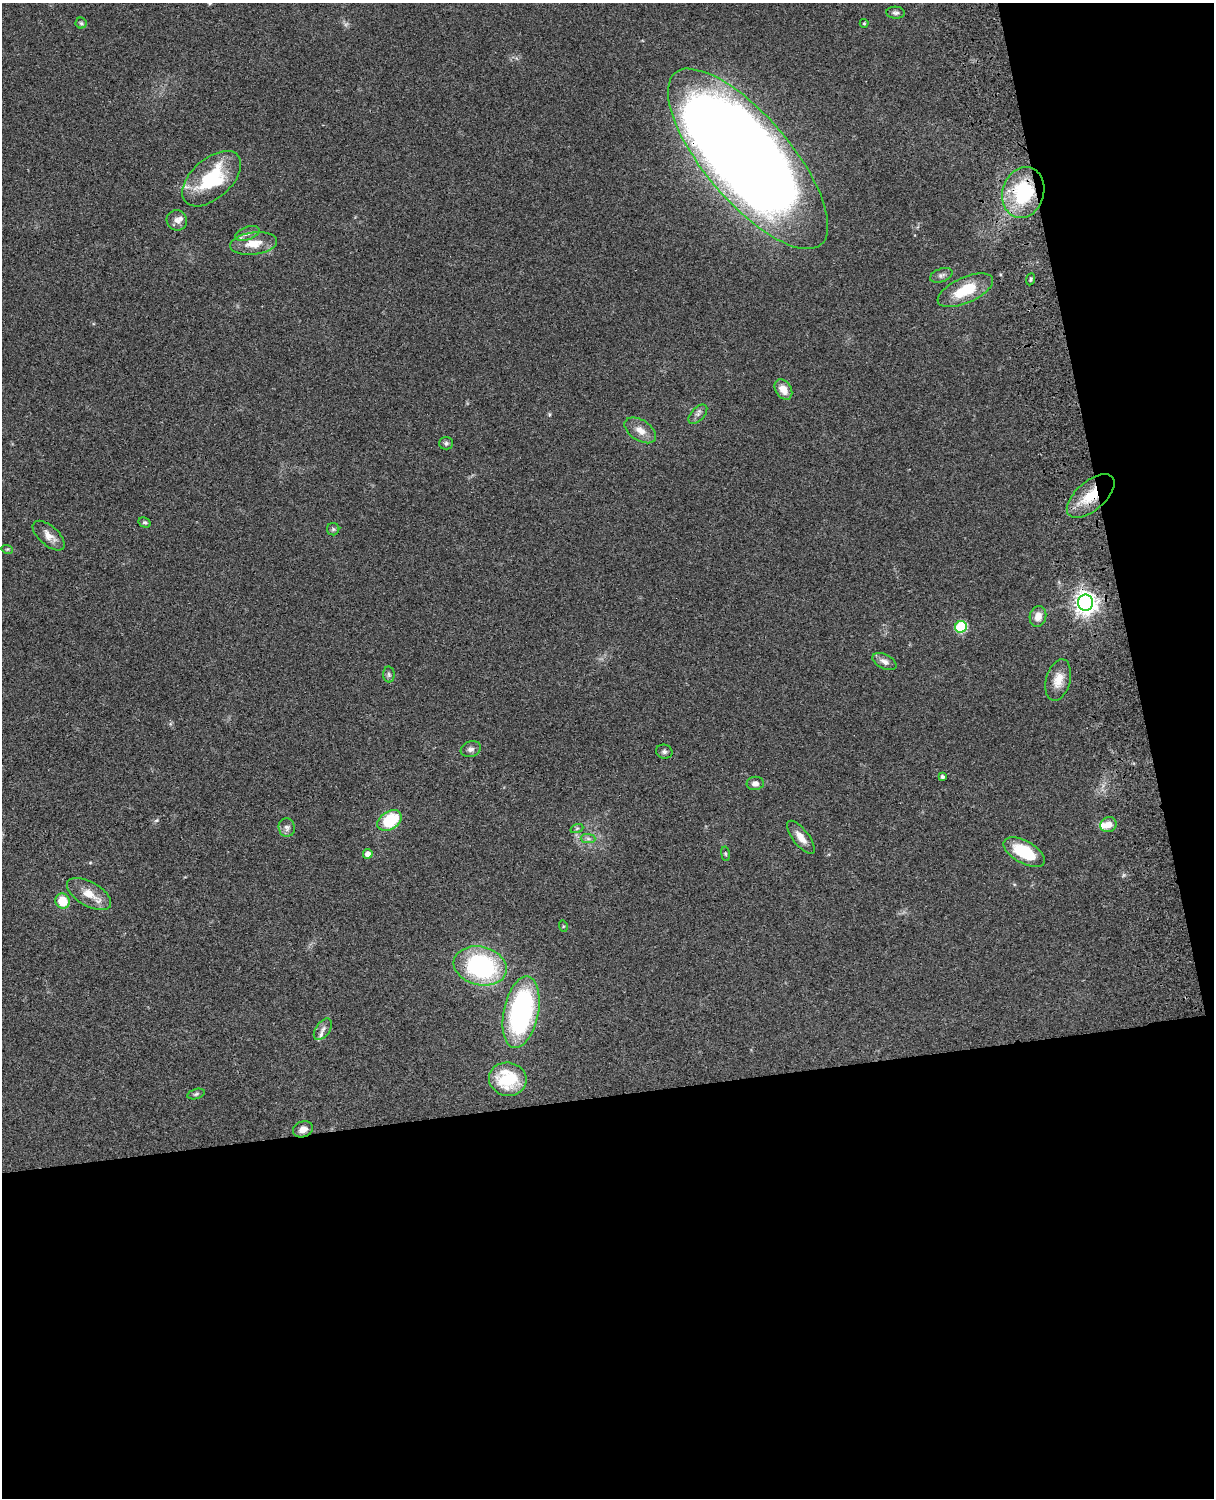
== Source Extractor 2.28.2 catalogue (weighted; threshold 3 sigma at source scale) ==
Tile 12 of 4 x 3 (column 4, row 3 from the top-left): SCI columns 3758-4969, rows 277-1772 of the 5087 x 4926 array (HDU 1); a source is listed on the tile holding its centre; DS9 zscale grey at full resolution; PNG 1216 x 1500 px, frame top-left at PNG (2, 3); each listed source drawn as its Kron ellipse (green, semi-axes under 4 px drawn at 4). Shown black and unused: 33% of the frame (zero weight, under 3 of 4 exposures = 6% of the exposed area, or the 3 px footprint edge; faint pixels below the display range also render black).
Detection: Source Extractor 2.28.2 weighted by HDU 2 'WHT'; one run over the whole footprint, this tile lists its part. Background 0.0768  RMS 0.0058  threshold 0.0259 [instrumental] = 3 sigma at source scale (4.5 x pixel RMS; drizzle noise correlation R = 1.50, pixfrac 1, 0.05/0.05 arcsec/px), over >= 5 px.
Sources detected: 51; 1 inside a brighter object's white glare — neither listed nor drawn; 1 inside a brighter listed object's ellipse — not listed separately; the other 49 listed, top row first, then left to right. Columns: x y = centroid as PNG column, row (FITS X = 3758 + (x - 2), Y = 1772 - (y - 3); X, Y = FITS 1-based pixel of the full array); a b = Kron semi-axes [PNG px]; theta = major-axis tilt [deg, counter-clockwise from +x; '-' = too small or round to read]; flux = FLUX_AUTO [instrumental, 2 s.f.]
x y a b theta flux
895 13 9 6 -5 1.5
81 23 5 5 - 0.92
864 23 4 4 - 0.57
748 159 113 43 -50 1400
212 179 35 20 42 38
1023 192 26 20 74 43
177 220 10 10 - 3.5
247 233 13 6 20 2.6
254 244 23 11 7 10
941 275 12 6 20 1.9
1031 279 6 3 68 0.82
965 290 30 12 24 20
783 389 11 8 -57 6.1
698 414 12 6 46 2.1
640 430 17 10 -32 5.9
446 443 7 6 - 1.2
1091 496 29 14 41 18
145 522 6 4 -28 1.1
333 529 6 6 - 1.2
49 536 19 9 -41 5.4
7 549 6 3 -16 0.63
1085 603 8 7 - 450
1038 616 10 8 77 4.9
961 627 6 5 - 43
884 661 13 7 -27 3
389 674 8 6 -87 1.3
1058 680 21 12 74 7.5
471 749 10 7 19 2.3
664 752 8 7 - 1.6
942 777 4 4 - 1.2
755 783 8 6 8 3
389 820 13 9 33 26
1109 825 8 7 - 4.5
287 828 9 8 - 2.4
577 828 6 4 19 0.92
801 837 20 8 -52 5.2
588 839 7 4 -1 1.3
1024 852 23 11 -29 26
368 854 5 5 - 3.6
725 854 7 3 -81 0.72
89 894 24 12 -30 9.3
63 901 8 7 - 13
563 926 6 4 -73 0.58
480 966 27 19 -13 83
521 1012 36 17 78 110
323 1029 12 7 54 2.9
508 1079 19 16 -12 28
196 1094 9 5 16 1.2
303 1129 10 8 20 3.6
Overlapping masked pixels (flux is a lower limit): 4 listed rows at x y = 748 159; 1023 192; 1091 496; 1085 603